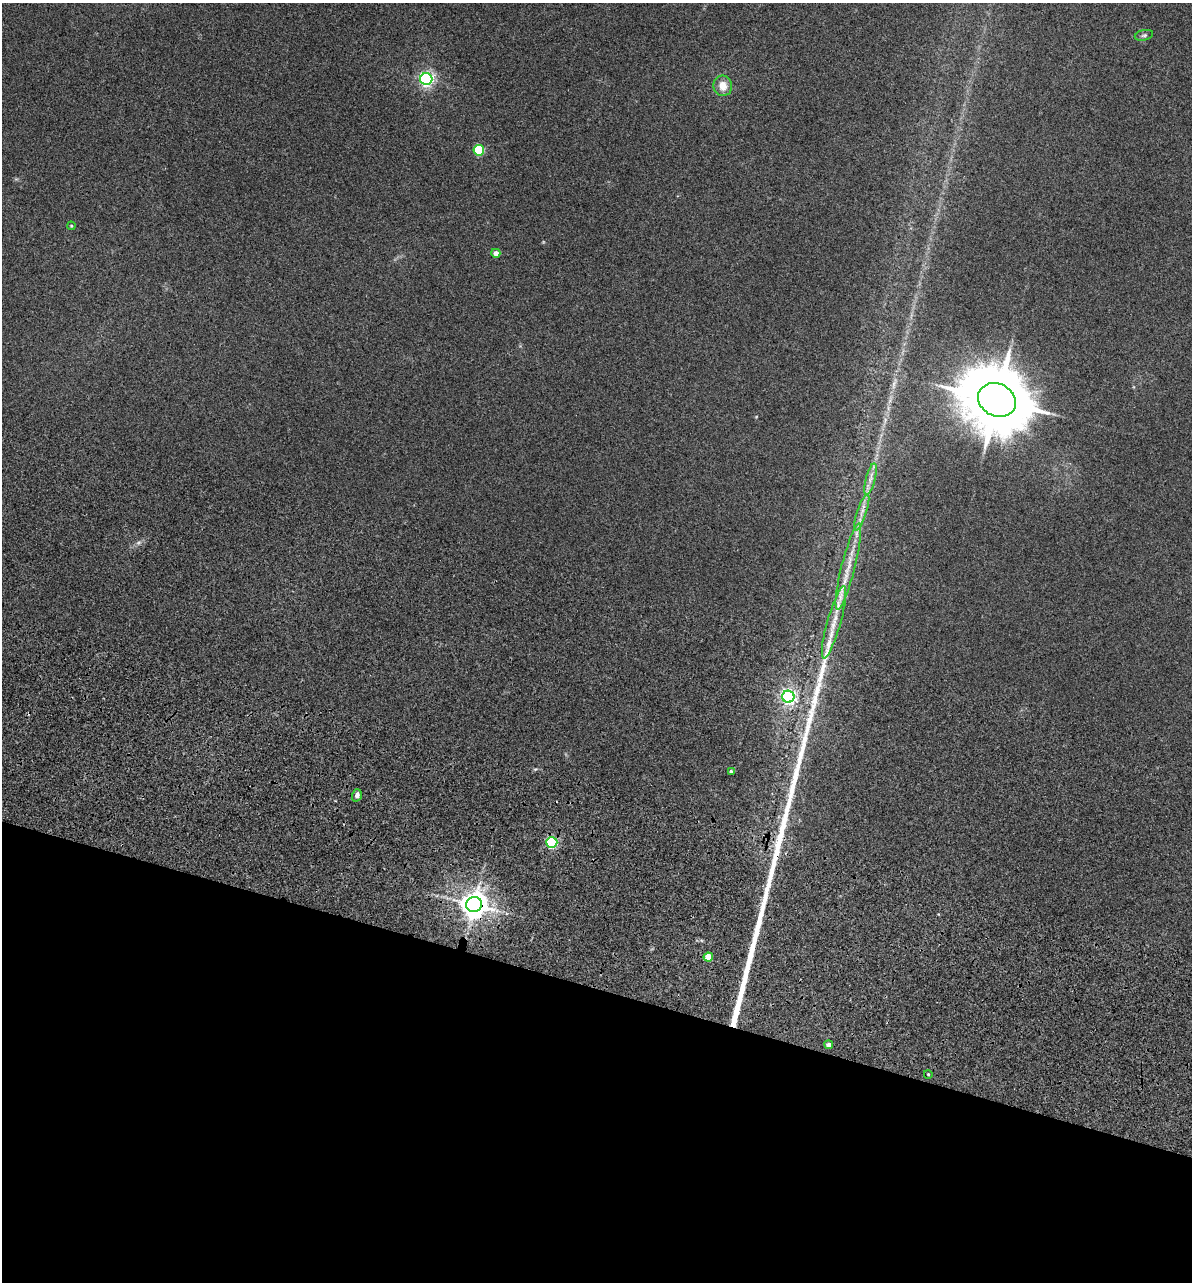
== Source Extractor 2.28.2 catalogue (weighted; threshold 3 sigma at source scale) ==
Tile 15 of 4 x 4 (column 3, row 4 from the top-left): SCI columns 2621-3810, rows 393-1672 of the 5355 x 5901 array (HDU 1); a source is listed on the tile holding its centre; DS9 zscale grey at full resolution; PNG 1194 x 1284 px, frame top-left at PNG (2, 3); each listed source drawn as its Kron ellipse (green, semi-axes under 4 px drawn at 4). Shown black and unused: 23% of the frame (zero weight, under 3 of 5 exposures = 17% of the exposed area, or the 3 px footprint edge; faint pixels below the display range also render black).
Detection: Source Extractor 2.28.2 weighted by HDU 2 'WHT'; one run over the whole footprint, this tile lists its part. Background 0.171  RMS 0.0086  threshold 0.0389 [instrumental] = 3 sigma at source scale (4.5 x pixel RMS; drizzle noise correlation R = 1.50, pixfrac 1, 0.05/0.05 arcsec/px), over >= 5 px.
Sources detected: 24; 4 long thin detections or spike segments (spike, bleed or trail) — neither listed nor drawn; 1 inside a brighter listed object's ellipse — not listed separately; the other 19 listed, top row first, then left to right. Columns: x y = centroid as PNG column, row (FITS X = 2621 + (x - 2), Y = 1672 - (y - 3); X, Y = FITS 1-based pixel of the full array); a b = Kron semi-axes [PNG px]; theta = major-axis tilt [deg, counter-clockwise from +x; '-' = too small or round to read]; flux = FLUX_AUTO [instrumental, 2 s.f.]
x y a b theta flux
1144 35 9 5 13 2
426 79 6 6 - 240
723 86 10 9 - 10
479 150 5 5 - 58
71 226 4 4 - 0.77
496 253 4 4 - 5.8
997 400 20 16 -27 7900
870 479 16 5 76 5.2
862 512 19 4 72 6.1
848 566 44 7 76 19
834 622 37 6 74 18
788 697 6 6 - 230
731 771 3 3 - 1.7
357 795 6 5 - 2.6
552 842 5 5 - 110
474 905 8 7 - 1100
708 957 5 4 - 19
829 1045 4 4 - 4.5
928 1074 4 3 - 0.73
Overlapping masked pixels (flux is a lower limit): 2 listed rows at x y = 552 842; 474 905